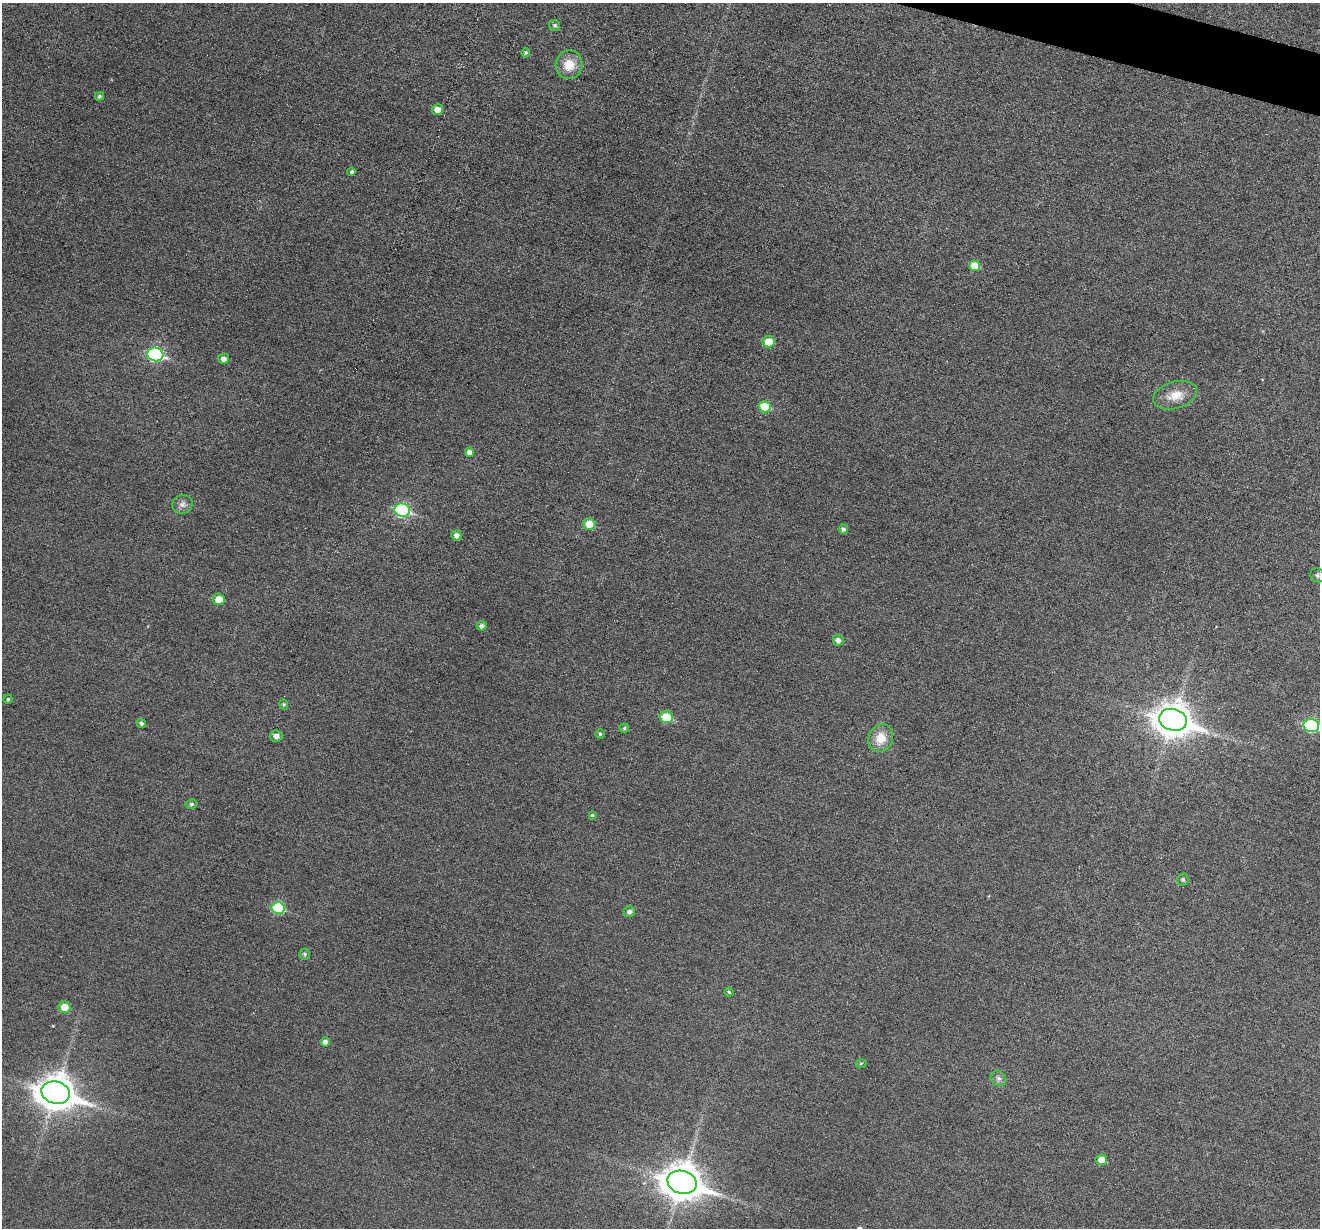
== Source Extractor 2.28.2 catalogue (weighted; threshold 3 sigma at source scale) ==
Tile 10 of 4 x 4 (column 2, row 3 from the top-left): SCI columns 1321-2638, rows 1483-2708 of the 5273 x 5289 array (HDU 1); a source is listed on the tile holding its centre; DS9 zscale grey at full resolution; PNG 1322 x 1230 px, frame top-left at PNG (2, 3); each listed source drawn as its Kron ellipse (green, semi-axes under 4 px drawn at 4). Shown black and unused: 1% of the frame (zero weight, under 3 of 6 exposures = <1% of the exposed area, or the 3 px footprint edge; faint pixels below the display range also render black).
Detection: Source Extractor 2.28.2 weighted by HDU 2 'WHT'; one run over the whole footprint, this tile lists its part. Background 0.0472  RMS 0.0054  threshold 0.0222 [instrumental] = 3 sigma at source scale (4.09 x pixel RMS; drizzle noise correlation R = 1.36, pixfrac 0.8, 0.05/0.05 arcsec/px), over >= 5 px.
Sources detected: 46; all 46 listed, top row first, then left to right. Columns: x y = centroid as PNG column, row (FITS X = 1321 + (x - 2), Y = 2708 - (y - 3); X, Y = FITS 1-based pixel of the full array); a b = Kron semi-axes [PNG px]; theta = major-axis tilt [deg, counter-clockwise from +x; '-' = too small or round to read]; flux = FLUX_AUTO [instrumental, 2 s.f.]
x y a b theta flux
555 25 6 5 - 1.1
526 53 5 4 - 0.94
569 65 14 13 - 8.6
99 96 5 4 - 0.88
438 110 6 5 - 4.2
352 172 4 3 - 0.94
975 266 5 5 - 10
769 342 6 5 - 8.3
155 354 8 7 - 61
224 359 5 5 - 2.5
1175 395 22 13 16 8
765 407 6 5 - 16
469 452 5 4 - 2
182 504 10 9 - 2.4
402 510 8 6 -18 52
589 524 6 6 - 7.1
843 529 5 4 - 1.5
457 535 5 5 - 2.3
1317 575 7 6 - 1.2
219 599 6 6 - 5.8
482 626 5 4 - 1.9
838 640 5 5 - 2.2
8 699 4 4 - 0.7
284 704 5 4 - 0.69
666 717 6 6 - 14
1173 720 14 11 -15 840
141 723 4 4 - 1.1
1311 725 8 6 -13 44
624 728 4 4 - 0.74
600 734 4 4 - 0.75
276 736 6 6 - 3.1
881 738 14 12 69 8.3
191 804 6 4 13 0.96
592 815 4 3 - 0.67
1183 879 6 6 - 1.1
278 908 6 6 - 26
629 912 6 5 - 1.8
305 954 5 5 - 0.97
729 992 4 4 - 0.71
64 1007 6 6 - 7.1
325 1042 4 4 - 2.1
861 1063 5 3 - 0.54
998 1078 8 7 - 1.8
56 1093 14 11 -15 950
1101 1160 6 5 - 5
682 1182 15 11 -16 1100
Isophote crosses this tile's border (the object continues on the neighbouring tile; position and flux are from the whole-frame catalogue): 1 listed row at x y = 1311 725